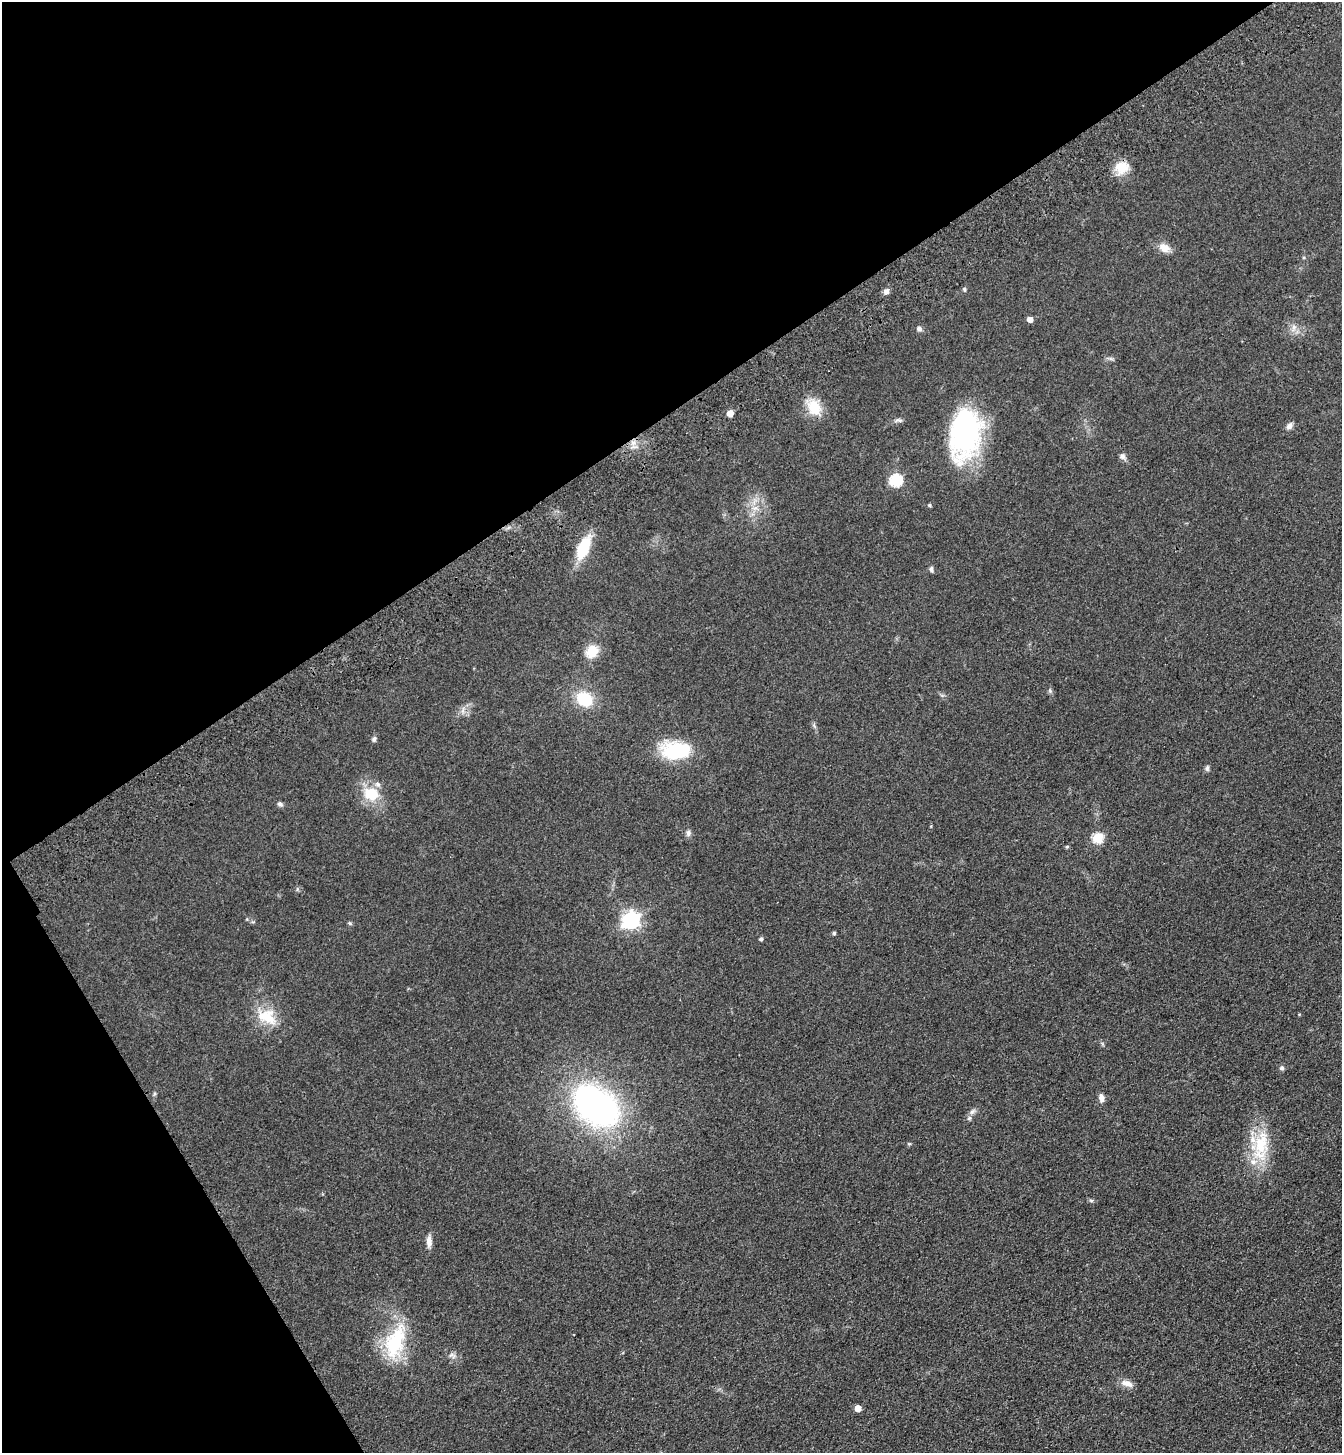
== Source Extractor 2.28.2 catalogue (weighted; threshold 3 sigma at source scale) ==
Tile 5 of 4 x 4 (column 1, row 2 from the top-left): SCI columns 234-1573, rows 3008-4458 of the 5960 x 6014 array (HDU 1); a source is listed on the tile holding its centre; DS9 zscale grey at full resolution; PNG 1344 x 1455 px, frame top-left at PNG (2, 2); no overlay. Shown black and unused: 34% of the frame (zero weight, under 3 of 4 exposures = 6% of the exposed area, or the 3 px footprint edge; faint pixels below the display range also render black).
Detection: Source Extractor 2.28.2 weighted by HDU 2 'WHT'; one run over the whole footprint, this tile lists its part. Background 0.07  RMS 0.0088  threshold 0.0395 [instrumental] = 3 sigma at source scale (4.5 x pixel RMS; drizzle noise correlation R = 1.50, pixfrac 1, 0.05/0.05 arcsec/px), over >= 5 px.
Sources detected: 53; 1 inside a brighter object's white glare — not listed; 3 inside a brighter listed object's ellipse — not listed separately; the other 49 listed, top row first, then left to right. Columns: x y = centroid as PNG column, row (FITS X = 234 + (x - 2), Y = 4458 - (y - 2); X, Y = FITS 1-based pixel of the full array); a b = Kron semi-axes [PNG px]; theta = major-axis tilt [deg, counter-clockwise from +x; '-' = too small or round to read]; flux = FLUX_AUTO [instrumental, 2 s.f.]
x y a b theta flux
1121 167 18 16 29 15
1164 248 13 10 -24 9.1
964 289 7 4 -83 1.2
886 291 8 6 55 3.9
1030 319 5 4 - 6.8
1294 328 11 6 73 4.5
919 329 7 6 - 2.5
1111 359 7 4 -19 1.6
814 407 24 17 -56 19
730 413 5 4 - 11
898 420 11 5 1 2.4
1289 426 9 7 49 3.5
965 435 53 32 74 130
633 443 7 6 - 4.3
1122 456 7 7 - 3.2
896 480 6 6 - 100
929 505 5 4 - 1.5
755 508 9 6 24 4.1
583 548 15 8 67 52
931 569 8 5 -89 1.9
592 651 13 11 53 17
1050 691 7 5 -78 1.6
584 699 16 13 -27 31
463 710 11 3 79 2.1
374 739 7 5 71 2.1
676 751 35 20 0 52
1207 768 8 5 76 2
371 794 25 19 -18 24
280 804 8 5 -41 2.3
688 833 9 7 -89 2.8
1098 838 5 5 - 59
1067 847 4 4 - 1.2
631 920 7 7 - 340
350 923 6 5 - 1.3
834 933 5 5 - 1.3
761 939 4 4 - 2.1
267 1017 30 19 -31 26
1282 1068 7 6 - 2
1101 1098 11 7 -82 4.2
596 1106 41 28 -39 300
972 1111 10 6 44 2.9
909 1144 6 3 -18 0.94
1261 1146 47 20 82 42
1091 1200 6 4 -18 1.3
429 1241 15 7 -88 5.3
395 1342 48 24 72 57
452 1355 11 7 -13 3.6
1127 1383 16 8 -17 7
858 1408 5 5 - 10